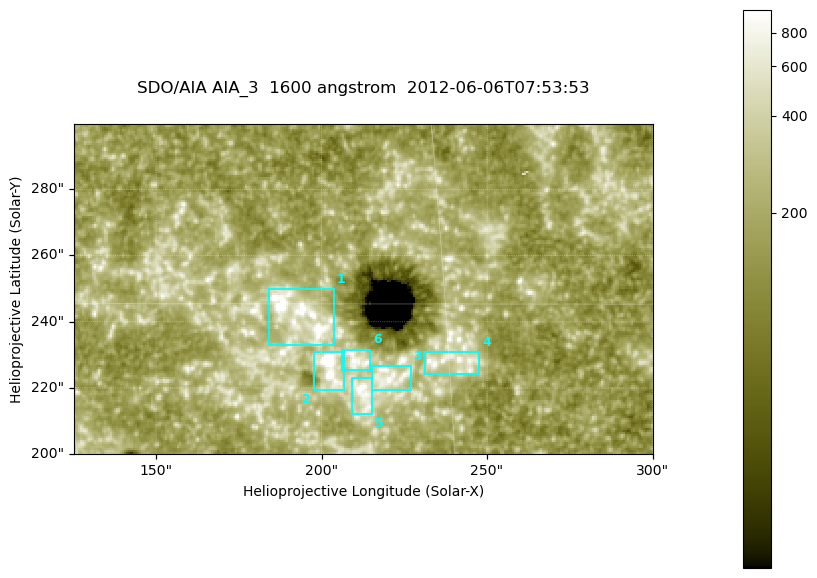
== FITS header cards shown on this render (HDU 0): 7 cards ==
TELESCOP= 'SDO/AIA '
INSTRUME= 'AIA_3   '
WAVELNTH=                 1600
WAVEUNIT= 'angstrom'
DATE-OBS= '2012-06-06T07:53:53.12'
CTYPE1  = 'HPLN-TAN'
CTYPE2  = 'HPLT-TAN'

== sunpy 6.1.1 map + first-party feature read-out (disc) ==
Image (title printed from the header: SDO/AIA AIA_3  1600 angstrom  2012-06-06T07:53:53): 287 x 164 px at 0.609 arcsec/px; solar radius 946 arcsec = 1552 px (partial field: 0.6% of the solar disc is inside the frame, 100% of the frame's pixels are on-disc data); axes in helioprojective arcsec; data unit not stated in the header (colour bar unlabelled)
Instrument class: DISC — disc imager (sunpy class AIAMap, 1600 A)
Bright regions (active regions / flare kernels): reference = the on-disc median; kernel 3 px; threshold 5 sigma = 338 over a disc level ~184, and >= 1.15x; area >= 47 px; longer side >= 3 px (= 1.8 arcsec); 6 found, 6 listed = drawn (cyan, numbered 1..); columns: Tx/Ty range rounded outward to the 2 arcsec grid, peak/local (2 s.f.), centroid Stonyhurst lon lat
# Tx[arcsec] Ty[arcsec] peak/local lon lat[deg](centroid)
1 184..204 232..250 8.6 +12 +15
2 196..208 218..232 19 +13 +14
3 214..228 218..228 5.4 +14 +14
4 230..248 224..232 4.7 +15 +14
5 208..216 212..224 5.6 +13 +13
6 206..216 224..232 4.6 +13 +14